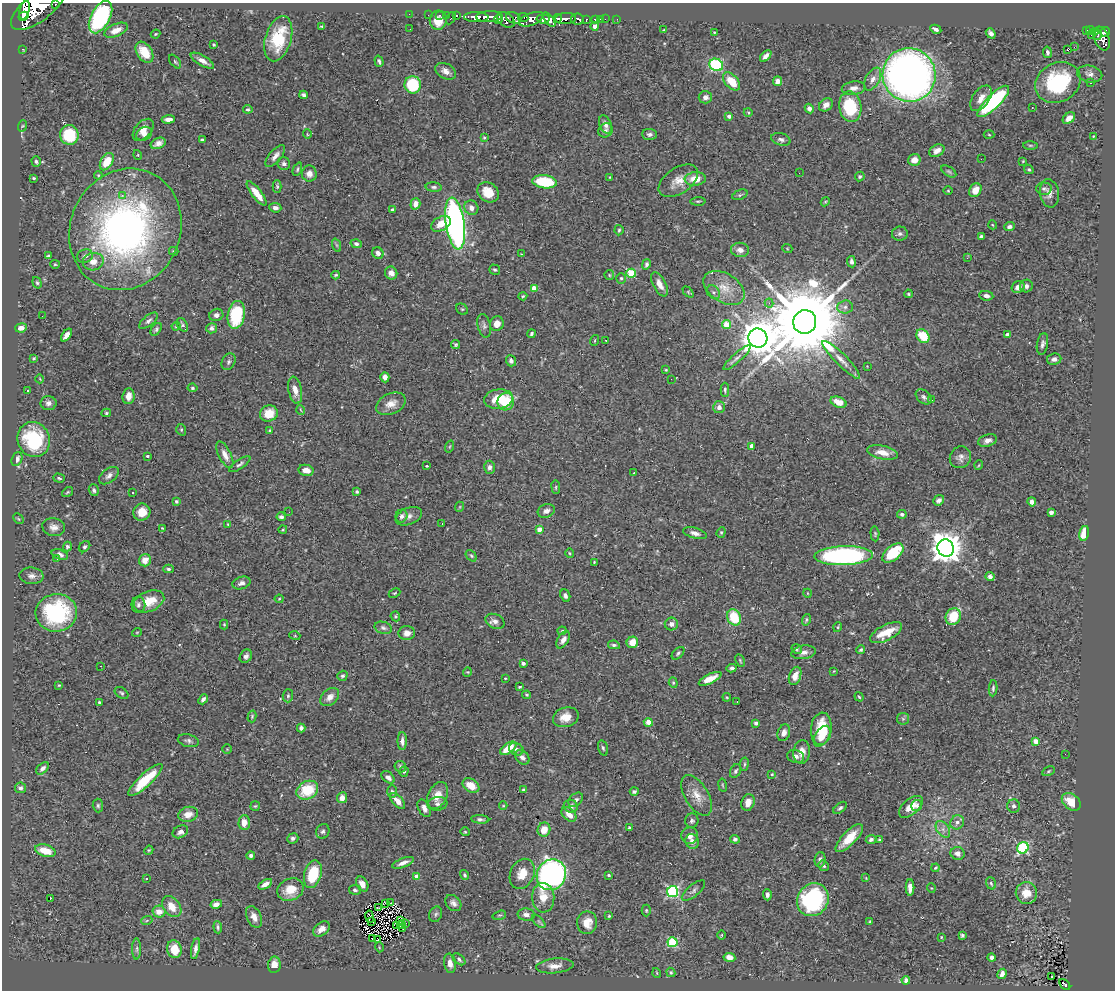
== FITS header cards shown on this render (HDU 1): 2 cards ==
NAXIS1  =                 1113
NAXIS2  =                  988

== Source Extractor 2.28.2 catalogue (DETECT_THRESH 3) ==
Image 1113 x 988 px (HDU 1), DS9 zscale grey, 1 PNG px = 1 image px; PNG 1117 x 992 px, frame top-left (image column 1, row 988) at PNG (2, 3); each listed source drawn as its Kron ellipse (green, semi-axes under 4 px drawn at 4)
Background 0.631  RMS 0.025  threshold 0.0763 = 3 sigma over >= 5 px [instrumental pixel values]
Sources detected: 489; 1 with non-positive FLUX_AUTO (blend fragments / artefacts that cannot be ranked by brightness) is neither listed nor drawn; the other 488 listed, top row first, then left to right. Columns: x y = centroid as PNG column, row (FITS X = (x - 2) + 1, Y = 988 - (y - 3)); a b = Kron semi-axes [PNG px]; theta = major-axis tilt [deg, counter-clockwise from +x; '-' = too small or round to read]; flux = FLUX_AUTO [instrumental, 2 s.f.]
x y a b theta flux
55 4 3 3 - 86
38 7 32 14 38 7200
25 10 10 5 74 1900
409 14 2 2 - 11
428 15 2 2 - 13
439 15 3 2 - 20
446 15 2 2 - 13
457 15 3 3 - 36
23 16 5 3 - 780
101 17 17 9 62 200
476 17 12 5 -1 1400
489 17 13 5 3 1000
523 17 5 4 - 240
451 18 6 3 63 79
514 18 8 5 -21 440
557 18 4 3 - 460
498 19 4 3 - 240
531 19 13 6 23 1200
543 19 6 4 -6 1500
565 19 10 5 5 1400
577 19 6 5 - 380
600 19 2 2 - 7
605 19 2 2 - 10
617 19 2 2 - 4.6
438 20 9 8 - 24
506 20 10 6 -37 590
549 20 8 4 -51 1200
586 20 3 3 - 130
595 20 4 3 - 68
321 26 3 2 - 1.6
595 26 4 4 - 9
410 29 3 2 - 1.4
936 29 6 3 -27 5.9
116 30 12 6 23 16
664 30 4 3 - 1.6
1087 30 3 3 - 41
1090 30 4 3 - 130
1096 31 4 2 - 36
714 32 4 3 - 1.3
1105 32 5 4 - 430
991 33 5 4 - 6.3
155 34 5 3 - 1.8
1091 35 2 2 - 6.1
1098 35 5 3 - 45
1102 38 12 7 -69 680
278 39 23 13 74 69
214 44 3 3 - 2.1
1074 47 2 2 - 2200
22 49 2 2 - 10
1067 49 3 3 - 31
144 52 11 7 -57 38
1047 52 5 4 - 4.3
766 56 7 4 45 7.6
202 61 13 5 -30 11
379 61 6 3 -72 3.2
175 62 8 4 -51 2.8
716 65 7 6 - 160
446 71 11 7 -29 11
1090 74 13 8 -13 8.9
909 75 27 26 - 1100
873 79 12 7 61 11
732 81 11 6 -48 34
778 81 5 4 - 11
1058 82 23 19 29 140
1091 83 2 2 - 1.3
413 85 8 8 - 86
854 88 12 6 7 9.1
303 95 4 4 - 5.2
705 97 6 6 - 8.4
981 98 14 8 55 16
993 101 21 7 44 210
826 105 8 6 37 9.1
850 107 15 11 -81 86
1032 107 3 2 - 2.2
248 109 5 4 - 2.6
809 109 5 4 - 6.6
748 112 4 3 - 1.6
729 116 4 4 - 5.8
1069 118 7 5 37 12
168 119 6 4 5 10
605 124 9 6 -65 8.3
22 126 6 3 70 2.2
143 130 13 8 48 15
606 130 7 6 - 4.7
144 134 8 6 31 9.3
307 134 5 3 - 1.4
650 134 7 5 -4 5.2
69 135 10 9 - 66
989 135 5 3 - 1.7
1093 136 3 3 - 1.1
484 138 3 2 - 1.9
781 139 10 6 -16 5.6
202 140 4 3 - 4
158 143 8 5 23 8.6
1030 145 7 3 0 2.3
937 151 8 5 27 10
138 155 5 3 - 1.5
275 156 13 6 50 8.8
981 159 2 2 - 0.72
914 160 6 6 - 14
36 161 5 4 - 3.2
1023 161 4 3 - 1.5
107 162 9 6 59 32
284 163 6 6 - 4.6
297 169 7 4 68 2.8
1029 169 5 3 - 2.4
949 171 8 4 -33 3
799 173 2 2 - 2.2
309 174 8 7 - 10
98 175 4 4 - 1.9
860 176 5 4 - 2.8
610 177 3 2 - 1.2
34 178 3 3 - 2.4
695 179 10 7 5 26
678 181 22 13 34 23
545 182 12 6 -8 90
277 186 6 4 -89 2.7
434 187 8 4 -5 3.6
1044 189 7 6 - 4.3
975 190 7 5 59 18
948 191 4 3 - 1.3
488 192 11 9 -36 29
257 193 15 5 -52 23
1049 193 14 9 -81 11
122 195 3 2 - 21
740 195 8 5 22 2.9
698 201 7 3 0 2.2
825 202 5 3 - 1.7
415 204 6 5 - 14
275 208 6 4 -6 6.7
471 208 7 7 - 9.2
392 210 4 3 - 3.7
455 223 26 9 -81 680
441 224 10 7 29 21
993 225 4 3 - 1.4
1009 227 5 4 - 6.4
125 229 62 55 65 660
619 230 5 4 - 2.5
900 234 8 7 - 5.3
981 236 4 3 - 3.8
356 244 5 4 - 3.7
336 245 7 4 -70 2.8
787 248 5 3 - 1.4
740 250 9 7 -6 10
174 251 5 4 - 2
378 253 6 5 - 7.4
521 254 3 2 - 3.6
48 256 3 3 - 2.8
85 256 8 6 21 6.3
967 258 3 2 - 1.8
93 262 10 8 13 14
851 262 6 3 -83 4.4
55 264 5 4 - 2
646 264 5 4 - 4.2
495 270 5 5 - 3
391 273 6 6 - 10
631 273 5 4 - 86
336 275 4 3 - 2.2
609 275 5 4 - 2
621 278 5 4 - 2.5
37 283 6 4 -71 2.9
659 284 13 6 -62 15
1026 286 6 6 - 6
1018 287 6 5 - 11
534 288 4 4 - 25
724 288 22 14 -32 33
688 292 6 4 -47 2.1
713 292 7 6 - 4.7
908 294 4 3 - 1.8
523 296 4 4 - 2.2
986 296 7 5 -7 7.3
769 303 4 4 - 4.3
845 307 8 6 2 6
462 309 6 5 - 2.3
216 315 7 6 - 6.2
236 315 14 8 79 100
42 316 2 2 - 3.2
148 321 11 5 39 5.7
805 322 12 11 - 32000
497 324 7 6 - 16
726 324 4 4 - 46
182 325 7 5 -58 3.1
176 326 4 4 - 1.8
484 326 12 6 -77 5.8
21 328 6 4 8 8
212 328 5 5 - 5.1
156 329 7 4 53 3.3
531 334 4 3 - 3.1
66 335 7 4 52 11
1007 335 4 3 - 9.4
923 336 7 6 - 47
758 338 9 9 - 5300
595 340 5 3 - 1.6
606 340 2 2 - 1.1
1042 344 11 5 80 5.8
456 345 4 4 - 2.5
34 358 3 3 - 2
737 358 18 4 42 8.4
1054 359 7 5 7 5.8
841 360 26 6 -45 15
511 361 6 5 - 5.8
229 362 9 6 60 4.5
867 366 2 2 - 0.93
666 370 4 3 - 1.8
385 377 5 4 - 8.8
40 379 4 3 - 1.3
671 379 2 2 - 2.6
192 388 5 4 - 3
295 390 14 6 -78 15
725 390 7 4 -89 3.4
28 391 3 2 - 1.6
128 396 8 6 83 16
924 397 9 6 -42 5
498 399 14 9 8 35
932 400 2 2 - 1.6
506 402 9 8 - 60
839 402 8 5 -22 21
48 403 8 7 - 7
391 404 15 10 24 17
719 407 6 6 - 8.7
301 410 5 3 - 1.3
106 413 5 4 - 2.7
269 413 9 8 - 29
181 430 6 4 -72 2.5
270 430 4 4 - 2
34 440 18 16 -65 110
987 440 9 6 19 9.2
450 446 6 3 71 1.7
752 446 4 4 - 12
882 453 16 6 -12 19
225 455 14 6 -64 12
147 456 3 3 - 2.3
960 457 11 10 - 9.2
17 459 7 5 68 6.4
240 464 12 4 34 4.6
979 465 5 3 - 1.5
427 466 3 2 - 1.4
490 467 6 5 - 7.4
306 470 7 5 -13 15
634 472 3 2 - 1.2
109 476 11 6 38 7.4
59 478 6 3 -17 2.6
556 487 7 3 -83 2
94 490 6 5 - 3.8
67 492 6 4 36 2.1
132 492 3 3 - 2.9
357 492 3 3 - 2.6
939 500 6 4 41 6.5
176 501 3 3 - 3.2
1032 502 4 4 - 9.7
459 507 5 3 - 1.5
546 511 9 6 19 8.2
142 512 9 8 - 25
289 512 3 2 - 1.6
1051 512 4 3 - 6.3
902 514 5 4 - 4.2
401 516 6 6 - 6.2
409 516 14 8 23 9.3
281 517 4 3 - 4.2
18 519 6 3 -46 1.6
228 524 3 3 - 1.6
442 524 2 2 - 1.5
54 527 11 8 -11 10
162 528 3 2 - 1.2
283 529 4 3 - 1.6
539 529 4 4 - 13
721 532 5 4 - 2.2
695 533 12 5 -16 7.7
1084 533 7 4 76 35
875 534 7 4 -87 2.4
67 547 5 4 - 3.6
85 547 6 5 - 3.1
946 548 9 8 - 3000
570 553 5 4 - 2.1
893 553 12 7 40 74
60 555 8 5 -20 6.3
471 556 6 4 -49 2.7
844 556 29 9 2 360
57 559 2 2 - 1.8
145 560 6 6 - 15
594 562 3 2 - 1.7
169 569 5 4 - 3.5
31 576 12 8 -5 8.5
990 576 4 4 - 6.8
241 583 9 6 17 7
395 593 6 3 27 2.1
807 593 4 3 - 1.2
565 596 6 4 -69 5.1
279 599 4 4 - 1.7
149 601 16 10 23 34
138 605 8 7 - 5.6
56 613 21 19 6 170
395 616 5 4 - 3
734 617 8 6 -65 53
953 617 8 7 - 46
806 620 6 4 72 2.6
495 621 10 7 -24 7.8
224 624 5 4 - 1.7
671 624 6 6 - 9.2
838 627 5 3 - 1.7
383 628 9 6 -16 4.4
562 631 4 4 - 1.8
137 632 5 3 - 1.4
407 633 8 7 - 10
886 633 17 7 28 35
295 636 5 3 - 1.6
563 640 9 5 58 10
632 642 6 5 - 21
614 645 6 4 -9 3.1
797 649 5 4 - 3.4
861 650 4 4 - 3.1
804 652 12 6 8 9.6
678 653 8 4 45 3.3
246 656 7 5 56 5.7
740 660 6 3 -64 2
523 663 4 3 - 5.1
101 666 3 2 - 2.5
732 668 5 4 - 4.5
834 671 3 2 - 1.3
467 672 5 4 - 1.7
342 676 5 4 - 3.3
795 676 9 6 71 14
505 678 3 2 - 1.3
710 679 12 4 26 19
673 683 5 4 - 2.1
59 685 3 2 - 1.5
520 687 3 2 - 1.9
993 688 8 4 86 3.4
122 693 7 5 -35 3.1
527 695 4 4 - 1.9
288 696 6 5 - 3.1
330 697 11 7 42 12
727 697 4 3 - 1.7
859 697 5 3 - 1.8
203 699 5 4 - 5.4
737 701 3 2 - 2.7
99 702 4 3 - 2.3
252 716 6 4 76 2.3
566 717 13 9 16 22
903 719 6 5 - 3.5
648 722 4 4 - 18
756 723 4 4 - 4.2
301 728 4 4 - 4.4
821 729 16 10 84 53
784 733 8 6 69 8.9
822 736 11 6 58 19
188 741 11 6 -13 5.3
402 741 9 4 89 6.7
1036 741 4 4 - 19
508 748 9 5 34 29
603 748 8 4 -74 3
227 749 5 4 - 1.9
516 749 7 6 - 5
802 752 12 8 84 17
1065 754 2 2 - 2.8
522 757 8 6 -41 7
796 757 8 6 -14 7.1
744 764 7 3 82 2.6
400 767 6 5 - 4.1
43 768 7 5 45 6.7
404 771 5 4 - 3.1
736 771 7 5 61 3.5
1048 771 6 4 28 2.1
772 774 4 3 - 1.6
388 777 7 5 -39 6.6
145 780 22 6 43 63
471 785 9 6 -34 22
723 785 7 3 -80 1.8
20 788 5 5 - 5
307 790 11 8 29 62
523 790 4 4 - 3.8
392 791 6 5 - 3.4
634 791 4 3 - 3.6
437 795 14 9 63 21
697 795 22 11 -59 23
342 798 5 5 - 12
576 800 8 6 44 5.4
398 801 9 5 -46 16
748 802 8 6 70 14
1071 802 11 7 -40 32
437 804 10 7 9 5.3
98 805 7 5 -88 3.5
255 806 5 4 - 2.1
503 806 4 3 - 1.4
571 806 7 6 - 8.5
917 806 6 5 - 4.6
1014 806 6 6 - 5.7
911 807 14 7 40 24
424 808 9 5 -63 8.7
840 808 8 4 39 4
188 814 10 7 14 15
569 814 9 5 -43 15
480 819 9 4 -4 4.4
692 821 7 6 - 4.1
957 822 7 6 - 7.8
244 823 7 5 88 17
629 828 3 3 - 4.1
943 829 9 6 -55 8.3
544 830 7 6 - 22
323 831 7 6 - 4.3
180 832 8 6 26 7.1
465 832 4 4 - 1.8
690 836 8 8 - 8.9
293 838 6 5 - 4.7
849 838 18 7 46 36
735 839 5 4 - 3.6
871 839 5 4 - 4.1
879 840 3 3 - 2.6
692 841 7 6 - 8.1
1023 848 6 5 - 160
149 850 5 3 - 1.7
45 851 10 6 -17 32
958 853 7 6 - 9.3
251 855 4 4 - 4.1
820 860 8 5 86 5.7
403 863 11 4 21 10
823 866 5 5 - 3.6
935 868 4 3 - 1.9
313 874 14 8 74 67
522 874 16 12 65 25
465 875 5 4 - 2.4
551 875 16 14 59 770
609 875 3 3 - 2.8
417 877 4 4 - 17
866 878 3 3 - 1.1
146 879 3 2 - 2.5
991 883 6 4 -70 3.1
265 884 7 4 30 8.5
362 884 8 5 -60 14
910 887 8 4 -90 9.7
931 888 5 3 - 1.4
290 890 13 11 24 32
355 890 6 5 - 4.2
693 891 14 6 40 6.6
673 892 5 5 - 250
1026 893 11 10 - 26
767 895 5 3 - 4.3
543 898 15 11 -87 24
50 899 3 2 - 19
813 900 17 15 56 180
385 903 3 2 - 1.3
391 903 2 2 - 4.4
453 903 9 7 -47 7
216 904 6 4 11 9.3
172 907 12 8 -53 23
379 908 3 2 - 0.66
646 910 6 4 90 2.2
159 912 6 6 - 17
436 914 8 6 65 3.8
499 915 7 4 17 2.5
526 915 8 6 -4 8.6
609 916 3 3 - 1.8
254 917 11 7 -65 12
369 917 6 2 -81 1
147 920 5 3 - 1.9
371 921 3 2 - 1.4
401 921 4 2 - 1.1
539 921 8 3 -45 3
870 922 4 3 - 2
406 923 3 2 - 2.3
587 923 11 10 - 23
397 925 4 2 - 1.2
401 925 4 2 - 1.2
218 927 6 4 -84 2.9
321 929 9 6 37 9.8
403 929 2 2 - 0.035
722 935 5 3 - 1.4
962 935 3 3 - 2.8
941 937 3 3 - 1.3
372 939 3 2 - 3.4
378 940 3 2 - 2.5
672 942 5 5 - 120
379 947 5 3 - 1.3
137 949 11 4 90 4.2
174 949 9 7 -79 25
195 949 10 4 79 7.3
729 957 6 4 -8 9
992 957 4 3 - 5.8
459 959 7 4 -40 3.9
450 963 10 6 -80 11
274 965 8 6 82 14
555 966 19 7 6 15
671 972 5 4 - 2.1
657 973 5 3 - 1.4
1002 974 5 4 - 8.5
1051 977 3 2 - 2.1
906 980 4 3 - 5.1
1065 985 6 3 -49 78
At the frame edge (FLAGS 8, measured only in part): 2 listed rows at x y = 55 4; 38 7
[1 non-positive-flux detection neither listed nor drawn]